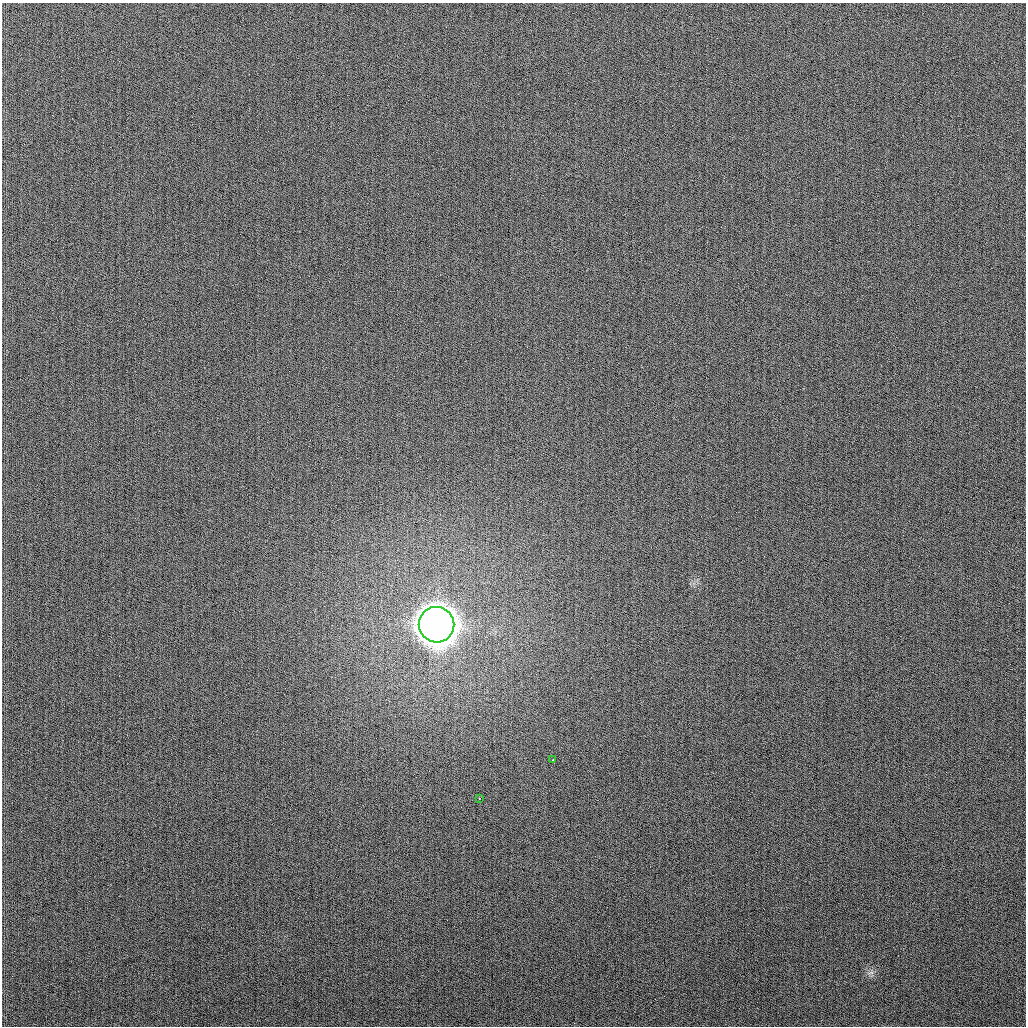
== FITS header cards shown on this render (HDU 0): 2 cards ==
NAXIS1  =                 1024
NAXIS2  =                 1024

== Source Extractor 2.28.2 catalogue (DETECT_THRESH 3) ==
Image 1024 x 1024 px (HDU 0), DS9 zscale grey, 1 PNG px = 1 image px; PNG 1028 x 1028 px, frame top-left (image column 1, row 1024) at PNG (2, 3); each listed source drawn as its Kron ellipse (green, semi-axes under 4 px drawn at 4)
Background 256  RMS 10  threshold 30.3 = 3 sigma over >= 5 px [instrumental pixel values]
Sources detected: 3; all 3 listed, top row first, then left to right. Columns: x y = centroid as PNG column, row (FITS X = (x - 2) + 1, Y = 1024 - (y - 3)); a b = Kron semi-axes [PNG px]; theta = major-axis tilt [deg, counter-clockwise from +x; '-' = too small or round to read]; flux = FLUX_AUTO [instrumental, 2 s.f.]
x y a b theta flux
436 625 18 17 - 2.5e+06
553 759 3 2 - 1.6e+03
480 798 3 3 - 2.4e+03